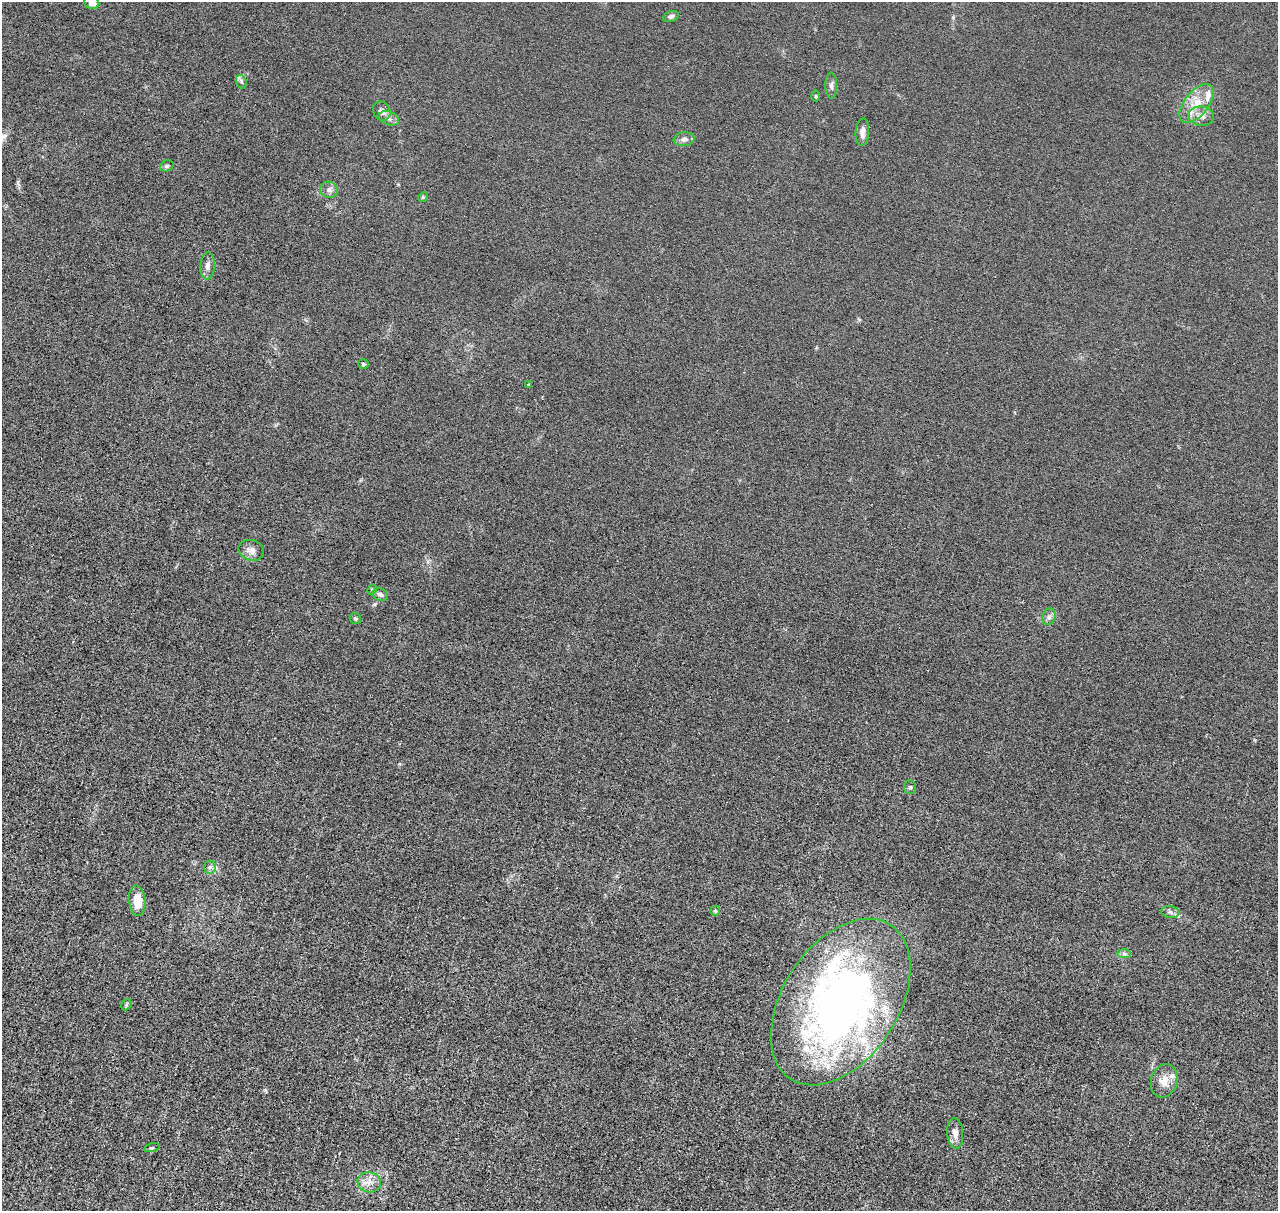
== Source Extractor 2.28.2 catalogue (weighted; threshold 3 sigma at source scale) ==
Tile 7 of 4 x 4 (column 3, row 2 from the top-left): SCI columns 2571-3846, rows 2671-3879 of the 5140 x 5218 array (HDU 1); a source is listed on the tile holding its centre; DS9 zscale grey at full resolution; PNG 1280 x 1213 px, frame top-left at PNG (2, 2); each listed source drawn as its Kron ellipse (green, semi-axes under 4 px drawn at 4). Nothing masked; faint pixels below the display range render black.
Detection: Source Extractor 2.28.2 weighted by HDU 2 'WHT'; one run over the whole footprint, this tile lists its part. Background 0.0119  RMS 0.0042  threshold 0.0172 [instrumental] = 3 sigma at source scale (4.09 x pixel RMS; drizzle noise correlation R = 1.36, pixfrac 0.8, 0.05/0.05 arcsec/px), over >= 5 px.
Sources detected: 40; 1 inside a brighter object's white glare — neither listed nor drawn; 5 inside a brighter listed object's ellipse — not listed separately; the other 34 listed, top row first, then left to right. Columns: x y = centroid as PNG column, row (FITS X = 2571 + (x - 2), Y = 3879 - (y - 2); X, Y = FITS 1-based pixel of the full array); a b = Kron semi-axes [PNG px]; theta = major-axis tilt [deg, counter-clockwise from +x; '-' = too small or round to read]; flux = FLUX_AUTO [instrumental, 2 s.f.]
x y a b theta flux
92 3 7 6 - 2.6
671 16 8 5 17 1
241 82 7 5 -70 0.81
831 86 13 6 -89 1.3
816 96 6 4 -89 0.48
1196 104 23 12 52 7.2
382 111 10 8 -58 2.1
1201 116 13 9 -6 2.9
389 118 10 6 -20 1.6
862 132 13 7 86 2.2
684 139 10 7 7 1.6
167 166 7 5 21 0.71
329 190 9 8 - 1.5
423 197 5 4 - 0.37
208 266 13 7 85 2
363 364 5 5 - 0.65
529 385 3 3 - 0.41
251 550 13 10 -17 2.4
372 590 5 4 - 0.52
380 595 8 6 -25 1.2
1049 617 8 6 73 1.4
355 618 6 5 - 0.67
910 787 7 6 - 0.68
210 867 6 6 - 0.99
137 901 15 8 -84 7
715 911 5 4 - 0.59
1170 912 9 6 -7 1.1
1124 954 7 4 -1 0.79
841 1002 92 58 57 230
126 1005 6 4 47 0.51
1164 1081 17 13 72 4.5
955 1133 15 8 -86 2.5
152 1148 8 3 13 0.44
369 1182 12 10 -12 3.2
Isophote crosses this tile's border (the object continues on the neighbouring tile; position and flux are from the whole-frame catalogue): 1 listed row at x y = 92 3